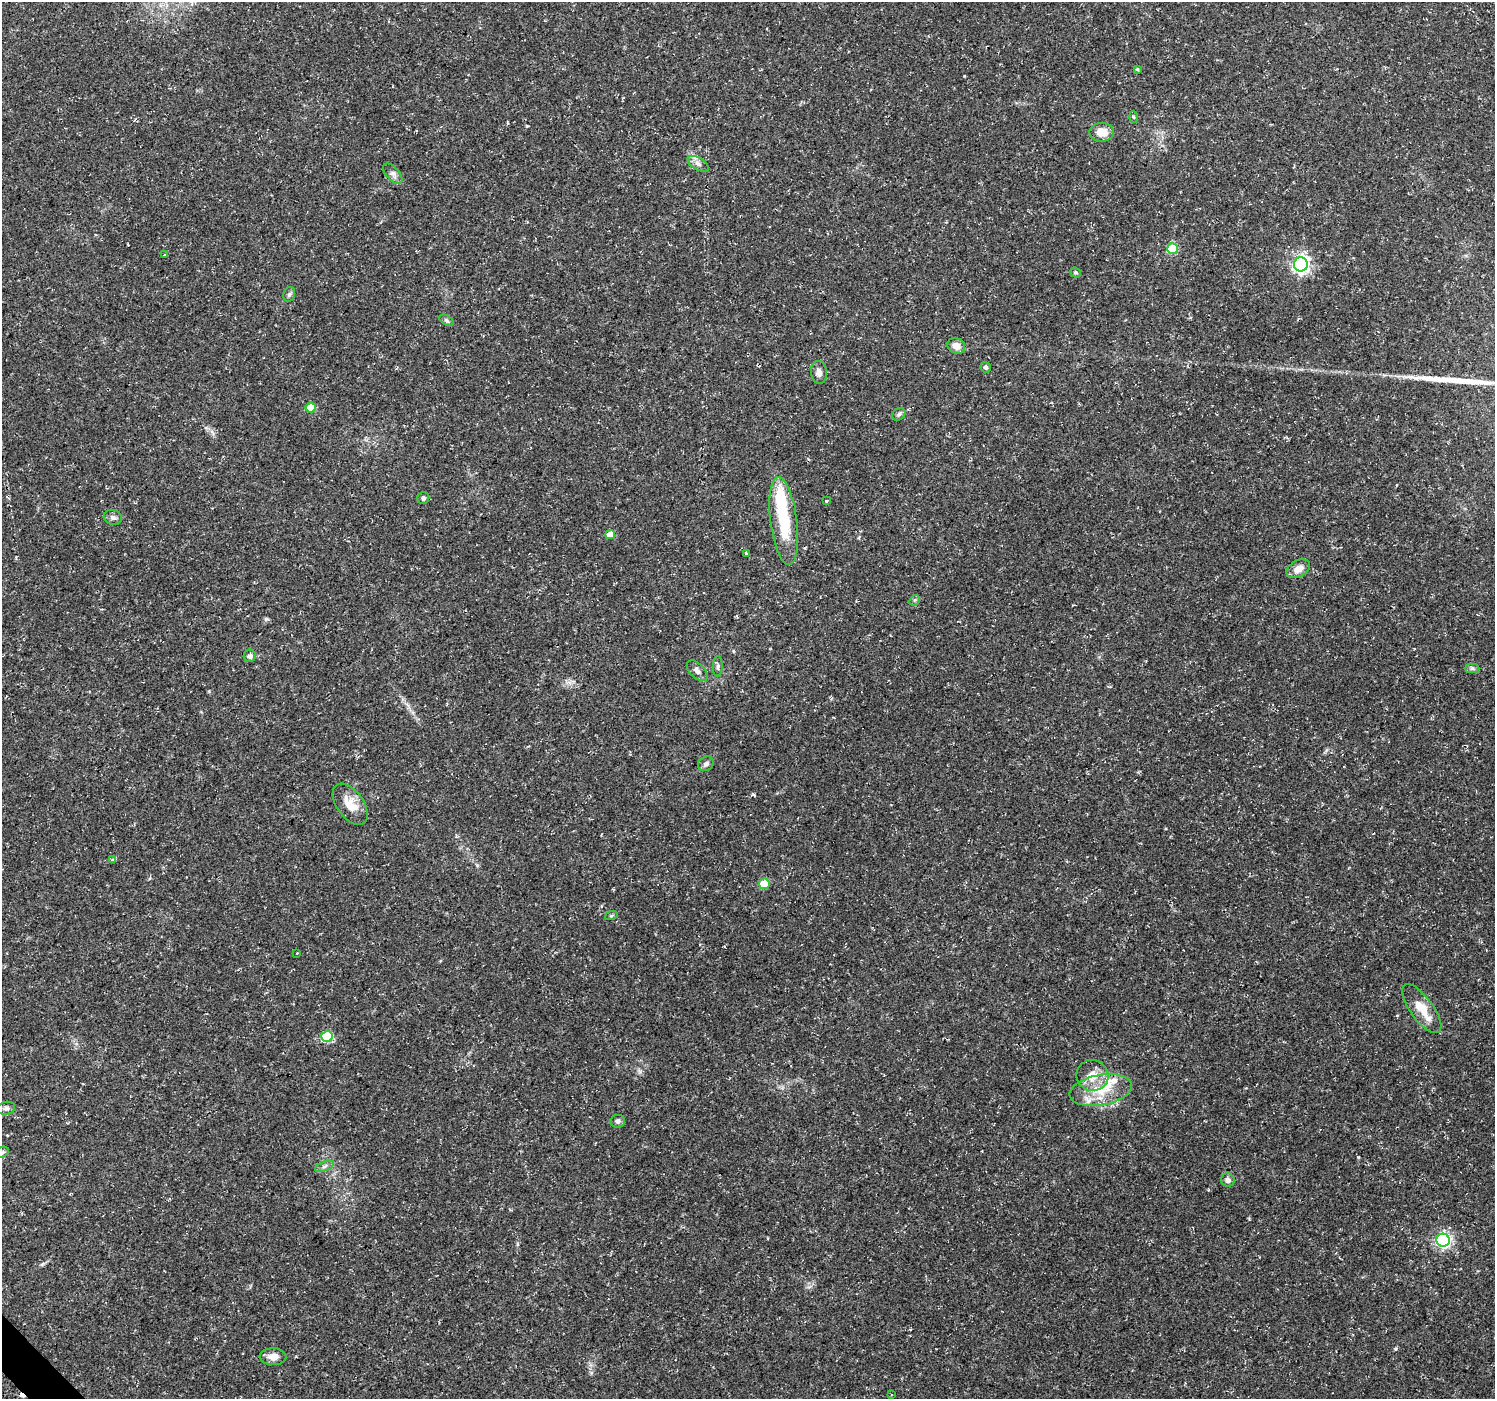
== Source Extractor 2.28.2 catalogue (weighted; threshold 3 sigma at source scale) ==
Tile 7 of 4 x 4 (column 3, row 2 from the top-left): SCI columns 3075-4567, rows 3011-4407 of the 6110 x 6084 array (HDU 1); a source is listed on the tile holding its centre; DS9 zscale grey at full resolution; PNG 1497 x 1401 px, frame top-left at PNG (2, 2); each listed source drawn as its Kron ellipse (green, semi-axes under 4 px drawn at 4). Shown black and unused: <1% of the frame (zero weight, under 3 of 4 exposures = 5% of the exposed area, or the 3 px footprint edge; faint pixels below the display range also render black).
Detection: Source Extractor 2.28.2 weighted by HDU 2 'WHT'; one run over the whole footprint, this tile lists its part. Background 0.0834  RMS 0.0048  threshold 0.0217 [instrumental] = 3 sigma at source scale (4.5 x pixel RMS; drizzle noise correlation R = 1.50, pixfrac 1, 0.0396/0.0396 arcsec/px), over >= 5 px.
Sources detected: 53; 3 cosmic-ray / hot-pixel residue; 1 long thin detection or spike segment (spike, bleed or trail) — neither listed nor drawn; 3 inside a brighter listed object's ellipse — not listed separately; the other 46 listed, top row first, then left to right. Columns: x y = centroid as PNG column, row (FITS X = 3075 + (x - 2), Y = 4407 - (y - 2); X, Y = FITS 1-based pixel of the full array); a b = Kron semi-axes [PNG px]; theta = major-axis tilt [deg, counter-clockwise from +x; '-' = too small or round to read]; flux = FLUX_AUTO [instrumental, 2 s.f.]
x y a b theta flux
1137 69 4 4 - 0.56
1134 117 6 4 -87 0.62
1102 132 12 9 -1 6
698 164 12 6 -32 2.2
393 174 12 6 -47 2
1173 249 5 5 - 23
164 255 3 3 - 1.9
1301 264 7 7 - 160
1076 272 5 4 - 0.91
289 294 8 5 69 1.1
446 320 8 4 -31 0.89
956 346 9 7 -24 3.9
985 367 5 5 - 1.1
819 372 11 8 -83 2.4
311 408 5 5 - 11
899 414 7 5 35 1.1
423 498 6 6 - 1.2
826 501 4 4 - 0.53
113 517 9 7 -15 1.6
784 521 44 13 -83 24
610 535 5 4 - 5.7
747 553 3 3 - 1.1
1298 569 13 8 29 4.1
915 600 6 4 45 0.75
250 656 6 6 - 1.9
718 666 10 4 88 1.1
1472 668 7 4 0 0.95
697 671 13 7 -44 2.4
706 764 8 7 - 1.4
350 804 23 13 -54 7.9
113 860 3 3 - 1.6
764 884 5 5 - 14
611 916 6 4 19 0.65
297 953 2 2 - 0.29
1422 1009 29 11 -54 9.3
327 1037 6 5 - 27
1092 1075 16 15 - 7.9
1101 1090 31 15 10 16
6 1108 9 6 11 1.5
618 1121 7 6 - 1.2
2 1152 7 5 23 1
324 1166 10 4 22 1.4
1228 1180 7 6 - 1.9
1443 1240 6 6 - 110
273 1357 13 8 -2 3.8
891 1394 3 2 - 0.41
Isophote crosses this tile's border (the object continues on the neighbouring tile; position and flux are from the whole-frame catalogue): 1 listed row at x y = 2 1152
Unlisted compact peaks at least as high as the median listed source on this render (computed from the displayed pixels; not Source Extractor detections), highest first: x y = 1395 1349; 266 619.